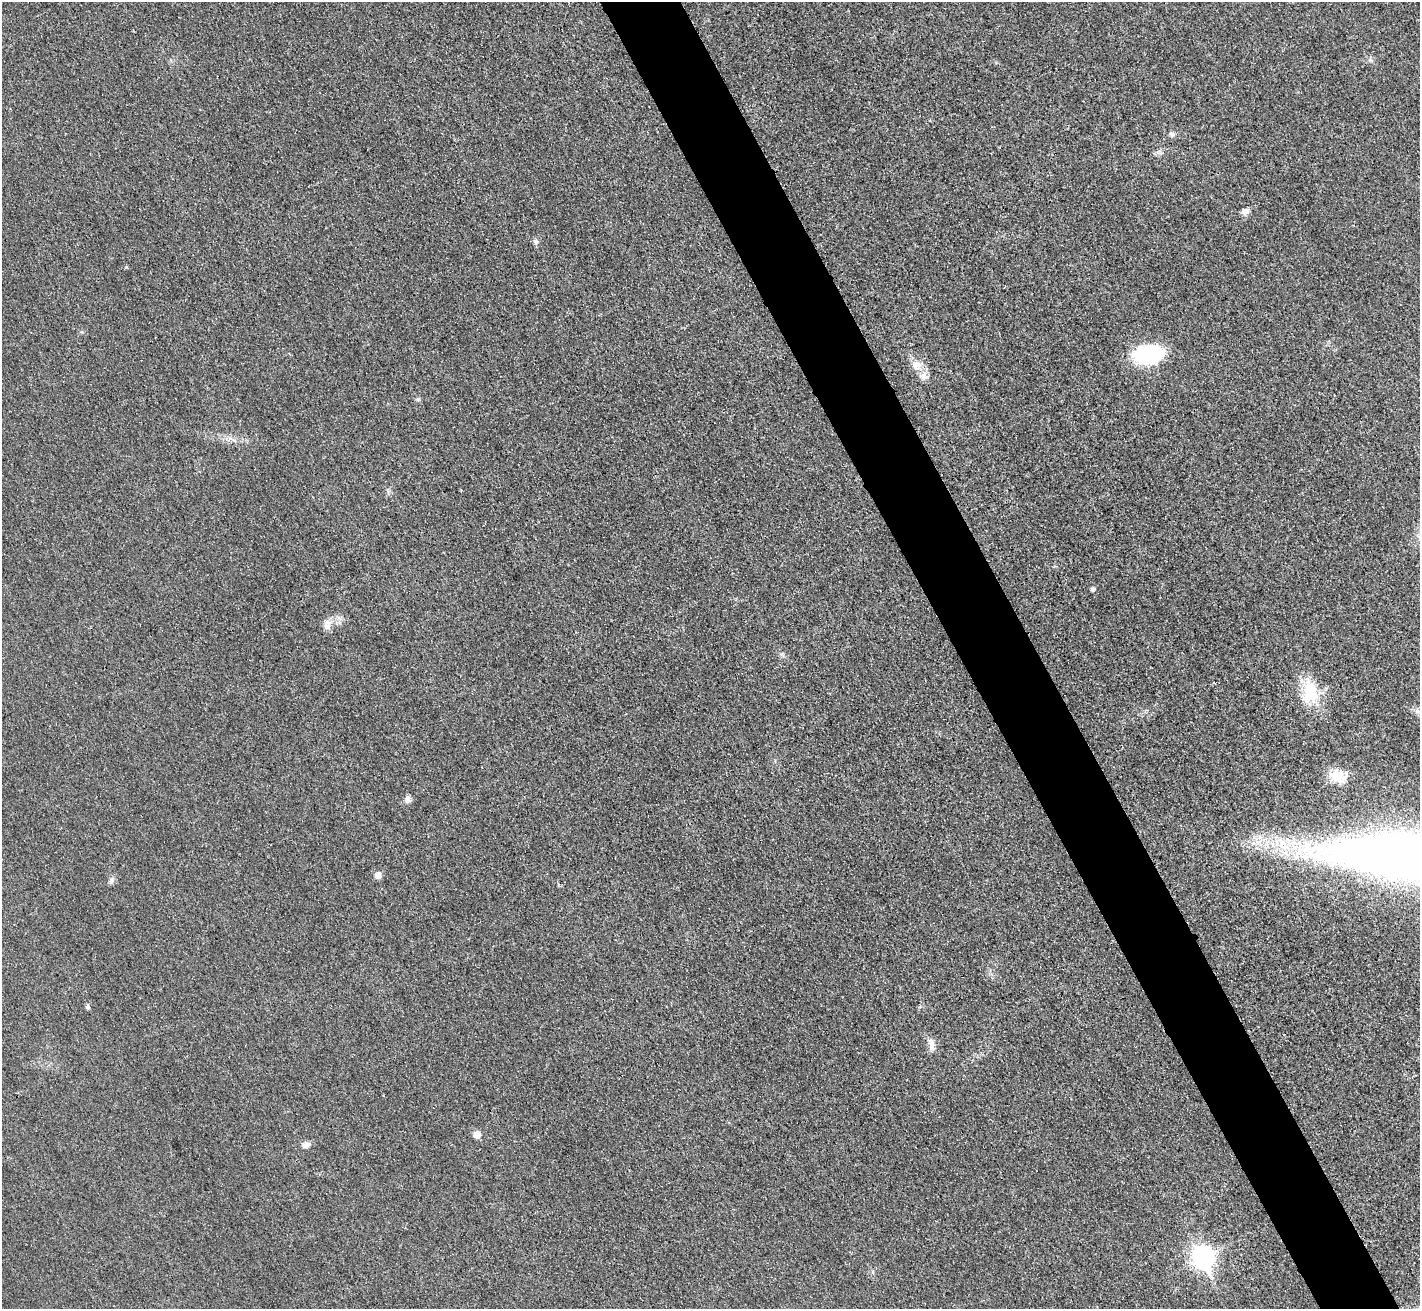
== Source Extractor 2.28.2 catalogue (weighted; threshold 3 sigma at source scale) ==
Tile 6 of 4 x 4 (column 2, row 2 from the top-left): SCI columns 1441-2858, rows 2927-4233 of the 5718 x 5712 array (HDU 1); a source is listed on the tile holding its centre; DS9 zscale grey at full resolution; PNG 1422 x 1311 px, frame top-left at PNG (2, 2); no overlay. Shown black and unused: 6% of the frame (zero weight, under 3 of 4 exposures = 2% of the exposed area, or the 3 px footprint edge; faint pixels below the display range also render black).
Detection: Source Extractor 2.28.2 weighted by HDU 2 'WHT'; one run over the whole footprint, this tile lists its part. Background 0.0266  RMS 0.0058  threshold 0.0261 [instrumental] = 3 sigma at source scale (4.5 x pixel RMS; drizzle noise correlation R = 1.50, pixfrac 1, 0.05/0.05 arcsec/px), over >= 5 px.
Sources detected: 23; all 23 listed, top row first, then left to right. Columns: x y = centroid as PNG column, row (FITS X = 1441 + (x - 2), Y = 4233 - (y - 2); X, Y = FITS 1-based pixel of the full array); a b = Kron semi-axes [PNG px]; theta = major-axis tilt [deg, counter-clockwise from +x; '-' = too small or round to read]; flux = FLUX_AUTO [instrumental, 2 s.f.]
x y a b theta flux
1172 134 7 7 - 1.5
1245 211 9 8 - 3
536 242 8 6 -25 1.6
126 267 4 4 - 0.73
1148 354 23 14 7 71
916 365 14 12 -11 5.9
924 376 13 12 - 4.2
418 400 7 4 0 0.88
230 438 7 4 72 1.4
1093 589 5 5 - 1.9
327 627 11 9 50 3.5
1310 692 33 20 -87 22
1419 712 14 4 -45 2.1
1338 776 24 15 -15 12
408 800 8 7 - 2.7
1408 858 159 36 -5 750
378 875 6 5 - 5.6
111 880 8 7 - 1.8
88 1007 7 6 - 1.1
931 1045 18 7 -80 4
477 1135 6 6 - 6.4
305 1145 10 8 9 2.9
1202 1258 10 8 -64 310
Isophote crosses this tile's border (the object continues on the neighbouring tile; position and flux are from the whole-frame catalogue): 2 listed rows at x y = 1419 712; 1408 858